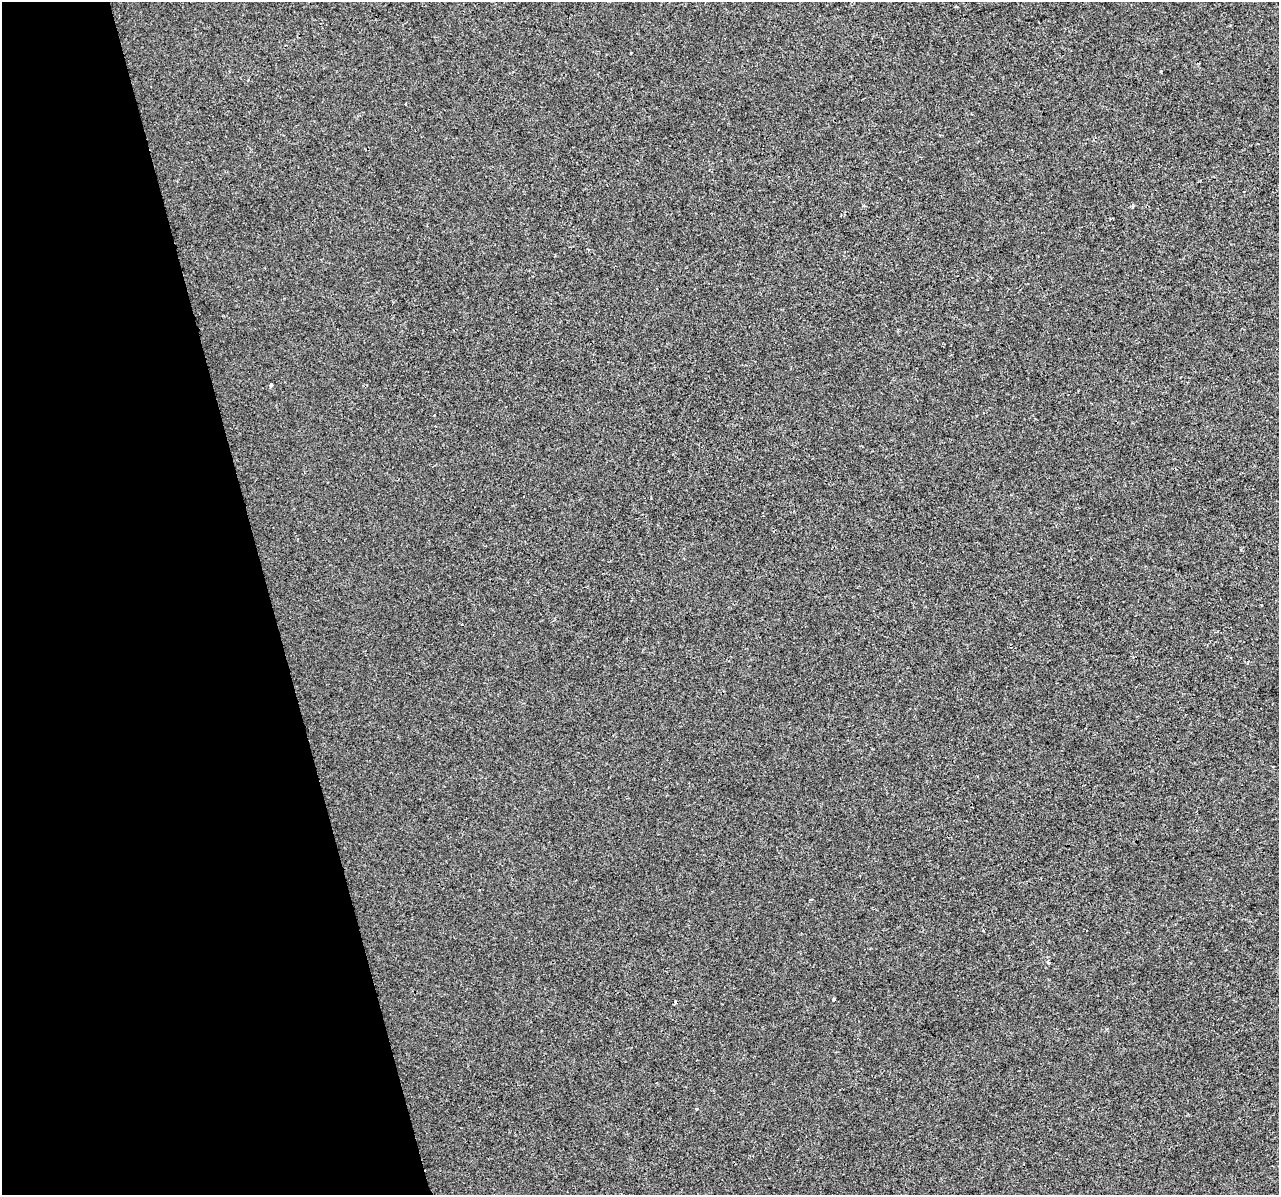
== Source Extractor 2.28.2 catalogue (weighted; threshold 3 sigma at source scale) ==
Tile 5 of 4 x 4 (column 1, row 2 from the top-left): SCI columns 1-1277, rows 2476-3668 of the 5109 x 4903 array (HDU 1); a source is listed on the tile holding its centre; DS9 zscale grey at full resolution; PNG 1281 x 1197 px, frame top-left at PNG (2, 2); no overlay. Shown black and unused: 21% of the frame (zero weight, under 2 of 3 exposures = <1% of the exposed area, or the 3 px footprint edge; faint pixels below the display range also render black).
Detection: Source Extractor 2.28.2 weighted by HDU 2 'WHT'; one run over the whole footprint, this tile lists its part. Background -4.07e-04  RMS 0.0043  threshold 0.0193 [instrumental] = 3 sigma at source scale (4.5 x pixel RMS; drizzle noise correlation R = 1.50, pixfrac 1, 0.0396/0.0396 arcsec/px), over >= 5 px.
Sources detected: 7; all 7 listed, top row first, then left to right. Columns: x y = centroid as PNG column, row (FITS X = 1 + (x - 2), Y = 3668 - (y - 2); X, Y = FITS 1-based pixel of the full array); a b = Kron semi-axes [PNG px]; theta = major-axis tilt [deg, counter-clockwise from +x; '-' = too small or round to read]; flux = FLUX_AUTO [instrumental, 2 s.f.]
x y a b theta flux
1160 71 3 2 - 0.5
1132 206 6 3 89 0.55
271 385 5 3 - 1.1
811 900 4 3 - 0.38
1048 962 3 3 - 1.6
834 999 4 3 - 0.67
675 1002 4 3 - 0.76